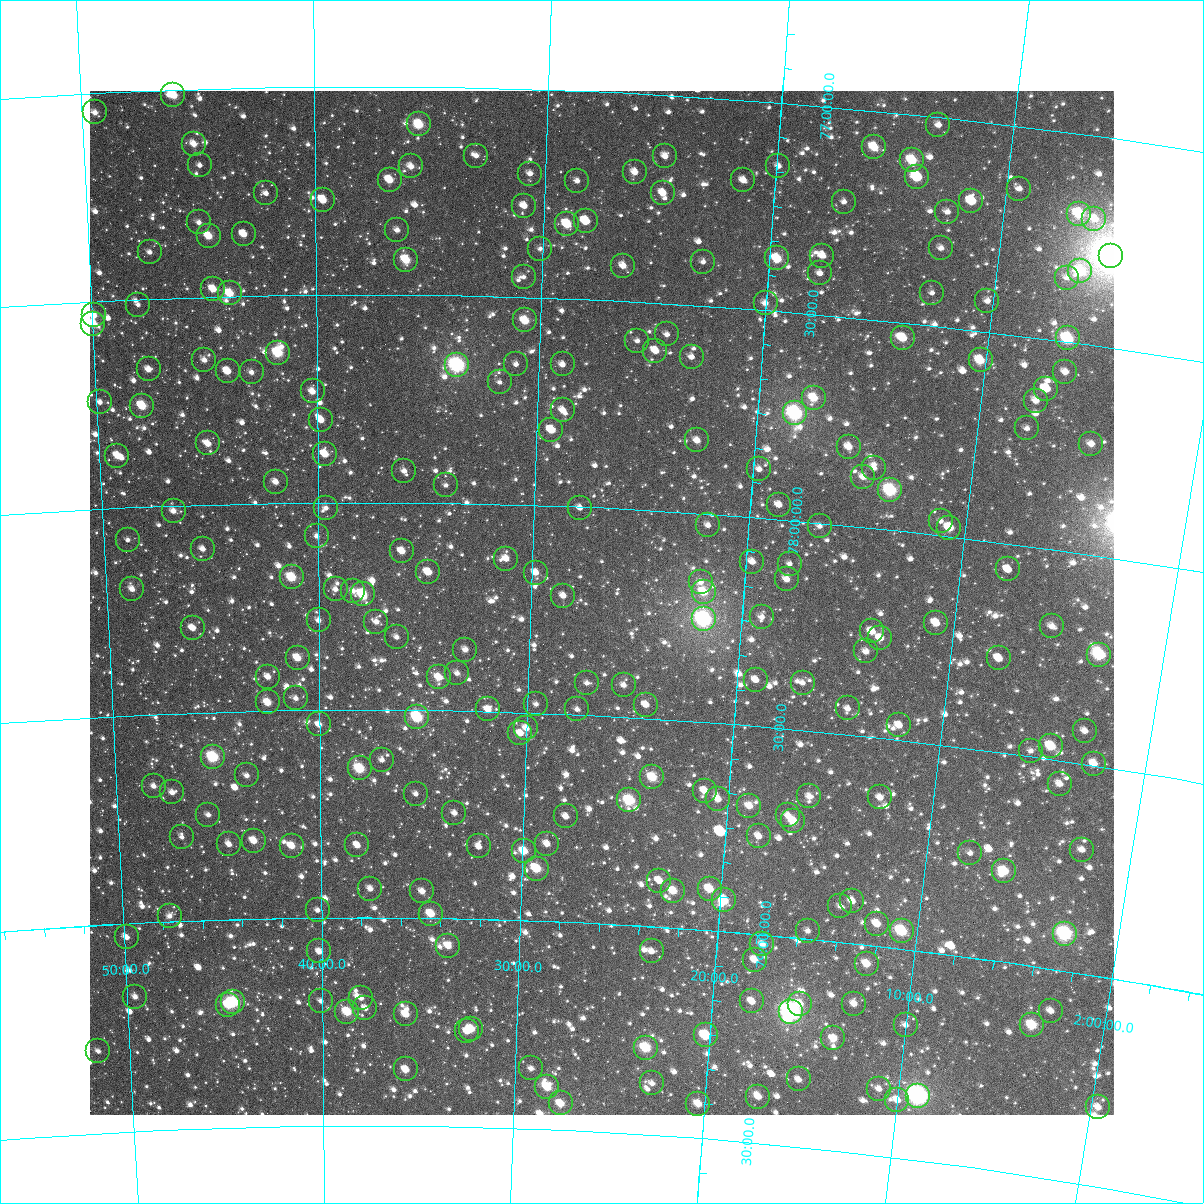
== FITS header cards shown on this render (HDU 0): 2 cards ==
NAXIS1  =                 1024
NAXIS2  =                 1024

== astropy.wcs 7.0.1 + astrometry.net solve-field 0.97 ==
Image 1024 x 1024 px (HDU 0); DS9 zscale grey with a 90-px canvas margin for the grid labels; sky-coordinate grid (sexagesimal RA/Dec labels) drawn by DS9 from the SOLVED WCS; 250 Tycho-2 reference stars matched to detected sources circled (green)
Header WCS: RA---TAN-SIP/DEC--TAN-SIP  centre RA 02:26:39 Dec +78:14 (36.66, +78.23 deg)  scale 8.66 arcsec/px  FOV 147.8' x 147.9'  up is +177 deg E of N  parity flipped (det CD > 0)
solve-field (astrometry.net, Tycho-2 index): VERIFIED the header's WCS against the Tycho-2 star catalogue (verified at 6 index scales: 11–250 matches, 0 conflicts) and refined it, rather than solving blind
Solved WCS: RA---TAN-SIP/DEC--TAN-SIP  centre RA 02:26:39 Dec +78:14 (36.66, +78.23 deg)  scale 8.66 arcsec/px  FOV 147.9' x 147.9'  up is +177 deg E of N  parity flipped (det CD > 0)
The solver's refit moves the header's centre by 0.099 arcsec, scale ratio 1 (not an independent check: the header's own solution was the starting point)
Tycho-2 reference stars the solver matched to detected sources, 250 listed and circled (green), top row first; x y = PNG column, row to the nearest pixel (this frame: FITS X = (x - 90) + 1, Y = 1024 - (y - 91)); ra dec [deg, ICRS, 3 dp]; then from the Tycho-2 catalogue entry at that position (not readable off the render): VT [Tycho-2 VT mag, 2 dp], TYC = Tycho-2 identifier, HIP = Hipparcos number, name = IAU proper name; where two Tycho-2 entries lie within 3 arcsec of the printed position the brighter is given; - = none
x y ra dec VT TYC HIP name
173 95 41.508 +77.013 9.77 4512-1246-1 - -
95 112 42.355 +77.047 11.25 4512-1098-1 - -
419 124 38.874 +77.090 9.43 4499-920-1 - -
938 125 33.303 +77.019 11.05 4499-1167-1 - -
194 144 41.306 +77.132 10.82 4512-1852-1 - -
874 147 33.968 +77.087 9.88 4499-2147-1 - -
476 156 38.253 +77.163 12.07 4499-986-1 - -
665 156 36.209 +77.147 11.82 4499-902-1 - -
912 160 33.547 +77.110 9.50 4499-2125-1 - -
200 165 41.248 +77.184 11.83 4512-1962-1 - -
411 166 38.958 +77.192 10.76 4499-474-1 - -
778 166 34.978 +77.153 11.53 4499-2103-1 - -
635 172 36.525 +77.189 10.86 4499-286-1 - -
530 174 37.661 +77.203 11.57 4499-240-1 - -
917 177 33.474 +77.149 9.67 4499-2045-1 - -
390 180 39.190 +77.224 10.58 4499-1066-1 - -
743 180 35.348 +77.193 11.44 4499-1923-1 - -
577 181 37.148 +77.216 12.36 4499-1073-1 - -
1019 189 32.362 +77.150 12.38 4499-1981-1 - -
266 193 40.535 +77.255 11.80 4512-516-1 - -
663 193 36.211 +77.235 11.03 4499-758-1 - -
323 200 39.915 +77.272 10.15 4499-836-1 - -
971 201 32.860 +77.193 10.12 4499-2050-1 - -
844 202 34.240 +77.225 11.71 4499-1943-1 - -
524 206 37.715 +77.281 11.47 4499-1070-1 - -
947 212 33.108 +77.225 12.03 4499-2008-1 - -
1079 214 31.685 +77.191 9.39 4499-1833-1 - -
1094 219 31.510 +77.198 10.70 4499-1905-1 - -
586 221 37.037 +77.313 10.78 4499-1077-1 - -
199 222 41.276 +77.321 11.41 4512-274-1 - -
567 224 37.239 +77.322 9.92 4499-880-1 - -
397 230 39.102 +77.345 11.33 4499-114-1 - -
244 234 40.788 +77.352 10.91 4512-2146-1 - -
209 236 41.175 +77.354 10.11 4512-1094-1 - -
941 248 33.133 +77.313 11.61 4499-1792-1 - -
540 249 37.526 +77.382 11.87 4499-678-1 - -
150 252 41.829 +77.388 12.09 4512-1144-1 - -
822 256 34.420 +77.359 10.91 4499-1768-1 - -
1111 256 31.281 +77.281 5.31 4499-2252-1 9727 -
777 258 34.915 +77.375 9.48 4499-2102-1 - -
406 260 39.003 +77.416 9.62 4499-62-1 - -
703 262 35.727 +77.395 12.34 4499-2160-1 - -
623 266 36.604 +77.415 10.72 4499-296-1 - -
1080 271 31.585 +77.327 9.37 4499-1489-1 - -
820 273 34.432 +77.402 11.92 4499-1634-1 - -
524 277 37.699 +77.452 11.92 4499-282-1 - -
1067 278 31.725 +77.348 12.26 4499-1806-1 - -
213 289 41.139 +77.482 10.59 4512-552-1 - -
230 293 40.959 +77.494 9.78 4512-410-1 - -
932 293 33.180 +77.422 11.72 4499-2100-1 - -
987 301 32.560 +77.427 11.33 4499-1532-1 - -
766 303 35.004 +77.484 11.30 4499-1719-1 - -
138 305 41.983 +77.514 12.36 4512-776-1 - -
94 315 42.482 +77.534 10.47 4512-2242-1 - -
525 320 37.668 +77.557 9.89 4499-630-1 - -
93 324 42.488 +77.554 10.26 4512-680-1 - -
667 334 36.077 +77.575 12.50 4499-236-1 - -
903 338 33.448 +77.538 10.30 4499-1609-1 - -
1068 338 31.626 +77.492 8.75 4499-2238-1 - -
637 341 36.404 +77.594 11.83 4499-238-1 - -
655 351 36.195 +77.616 10.94 4499-976-1 - -
278 353 40.434 +77.639 9.12 4512-932-1 12578 -
692 357 35.786 +77.625 11.77 4499-806-1 - -
204 360 41.263 +77.652 11.26 4512-111-1 - -
981 360 32.557 +77.571 9.73 4499-2021-1 10125 -
516 364 37.756 +77.663 11.83 4499-580-1 - -
563 364 37.231 +77.659 11.54 4499-96-1 - -
457 365 38.418 +77.667 7.74 4499-676-1 11906 -
149 369 41.893 +77.670 10.70 4512-592-1 - -
228 371 41.004 +77.681 11.05 4512-2454-1 - -
252 372 40.735 +77.685 11.28 4512-728-1 - -
1065 372 31.601 +77.572 12.25 4499-2123-1 - -
500 382 37.934 +77.707 12.33 4499-330-1 - -
1046 389 31.790 +77.619 10.86 4499-2085-1 - -
313 391 40.050 +77.733 10.77 4512-57-1 - -
814 398 34.378 +77.702 10.04 4499-1747-1 - -
1036 401 31.884 +77.651 10.82 4499-1741-1 - -
100 402 42.460 +77.743 11.61 4512-574-1 - -
142 406 41.984 +77.757 9.62 4512-2465-1 - -
563 410 37.211 +77.769 11.37 4499-208-1 - -
795 413 34.576 +77.743 7.81 4499-1478-1 10750 -
321 420 39.955 +77.802 11.00 4499-212-1 - -
1027 428 31.943 +77.720 12.00 4499-1749-1 - -
551 430 37.328 +77.818 10.35 4499-358-1 - -
697 440 35.662 +77.825 10.93 4499-518-1 - -
208 443 41.252 +77.854 10.47 4512-2261-1 - -
1091 444 31.202 +77.735 11.03 4499-1574-1 - -
849 447 33.931 +77.811 10.45 4499-2019-1 - -
325 454 39.914 +77.884 10.37 4499-906-1 - -
117 456 42.291 +77.874 10.36 4512-1737-1 - -
874 468 33.625 +77.856 11.27 4499-1396-1 - -
759 469 34.931 +77.884 11.88 4499-1775-1 - -
404 471 39.003 +77.925 11.96 4499-586-1 - -
863 477 33.736 +77.880 11.03 4499-1328-1 - -
276 482 40.484 +77.950 10.92 4512-1671-1 - -
446 485 38.524 +77.957 12.27 4499-308-1 - -
890 490 33.411 +77.905 8.53 4499-1722-1 10371 -
779 505 34.671 +77.965 11.57 4499-1362-1 - -
326 508 39.905 +78.014 11.94 4499-548-1 - -
580 508 36.967 +78.002 11.62 4499-72-1 - -
174 511 41.673 +78.013 11.30 4512-837-1 - -
941 521 32.796 +77.965 12.06 4499-2171-1 - -
708 525 35.471 +78.027 11.94 4499-338-1 - -
820 526 34.180 +78.008 11.94 4499-1656-1 - -
949 528 32.686 +77.979 10.30 4499-2170-1 - -
317 536 40.014 +78.081 11.29 4512-1013-1 - -
128 540 42.218 +78.077 11.92 4512-1087-1 - -
203 549 41.347 +78.107 11.61 4512-803-1 - -
402 551 39.023 +78.118 10.79 4499-661-1 - -
506 559 37.801 +78.131 11.18 4499-543-1 - -
752 562 34.928 +78.106 11.19 4499-1280-1 - -
790 564 34.492 +78.104 12.19 4499-1686-1 - -
1008 569 31.956 +78.062 11.73 4499-1671-1 - -
428 572 38.712 +78.167 10.35 4499-527-1 - -
536 573 37.451 +78.162 11.23 4499-573-1 - -
292 577 40.317 +78.180 9.40 4512-1837-1 12535 -
787 579 34.510 +78.142 11.22 4499-1577-1 - -
701 582 35.512 +78.165 12.20 4499-297-1 - -
132 589 42.194 +78.197 11.23 4512-1345-1 - -
336 589 39.801 +78.210 11.84 4499-433-1 - -
353 591 39.596 +78.214 11.73 4499-615-1 - -
704 592 35.469 +78.188 10.01 4499-793-1 - -
363 594 39.483 +78.221 9.43 4499-927-1 - -
563 596 37.118 +78.216 11.34 4499-221-1 - -
762 617 34.766 +78.238 11.59 4499-1900-1 - -
704 619 35.446 +78.254 7.55 4499-517-1 - -
319 620 40.004 +78.284 11.40 4512-1301-1 - -
376 622 39.318 +78.288 11.58 4499-253-1 - -
936 623 32.714 +78.211 10.57 4499-1371-1 - -
1052 626 31.359 +78.183 11.27 4499-1545-1 - -
193 628 41.498 +78.296 10.89 4512-1327-1 - -
872 631 33.454 +78.248 11.17 4499-1971-1 - -
397 637 39.077 +78.324 12.13 4499-423-1 - -
880 638 33.348 +78.261 10.49 4499-1407-1 - -
465 650 38.259 +78.352 11.45 4499-321-1 - -
866 651 33.498 +78.297 11.21 4499-1394-1 - -
1099 655 30.755 +78.235 8.86 4499-1726-1 - -
298 658 40.258 +78.374 10.48 4512-827-1 - -
999 658 31.929 +78.277 11.06 4499-2163-1 - -
457 673 38.351 +78.409 11.34 4499-871-1 - -
268 677 40.616 +78.418 11.20 4512-497-1 - -
439 677 38.568 +78.420 10.48 4499-591-1 - -
756 680 34.777 +78.390 11.12 4499-317-1 - -
587 683 36.795 +78.423 11.80 4499-7-1 - -
803 683 34.215 +78.387 11.45 4499-1640-1 - -
624 685 36.349 +78.424 11.60 4499-429-1 - -
296 698 40.286 +78.471 12.00 4512-1245-1 - -
268 702 40.625 +78.480 10.18 4512-421-1 - -
536 704 37.392 +78.479 12.02 4499-271-1 - -
646 705 36.071 +78.467 11.78 4499-525-1 - -
848 708 33.648 +78.438 12.27 4499-1404-1 - -
488 709 37.967 +78.495 11.21 4499-1041-1 - -
577 709 36.895 +78.487 11.79 4499-735-1 - -
417 717 38.822 +78.517 8.76 4499-113-1 12045 -
319 724 40.008 +78.535 11.02 4512-435-1 - -
899 725 33.013 +78.465 11.02 4499-1644-1 - -
526 728 37.501 +78.537 11.02 4499-171-1 - -
1085 731 30.792 +78.421 11.45 4499-1150-1 - -
520 733 37.569 +78.550 11.44 4499-269-1 - -
1051 746 31.170 +78.469 9.71 4499-1463-1 - -
1031 751 31.402 +78.488 12.06 4499-1148-1 - -
213 757 41.306 +78.608 8.64 4512-311-1 12851 -
382 760 39.245 +78.620 11.74 4499-157-1 - -
1094 764 30.626 +78.496 10.44 4499-1246-1 - -
360 768 39.519 +78.641 9.13 4499-939-1 - -
247 775 40.896 +78.655 11.41 4512-1495-1 - -
652 777 35.939 +78.641 9.60 4499-147-1 - -
1060 784 30.997 +78.556 11.03 4499-1551-1 - -
154 786 42.041 +78.673 11.48 4512-22-1 - -
705 791 35.293 +78.665 11.18 4499-67-1 - -
172 792 41.818 +78.690 11.83 4512-85-1 - -
416 794 38.828 +78.702 11.85 4499-875-1 - -
809 796 34.008 +78.658 11.16 4499-2007-1 - -
880 797 33.146 +78.643 11.33 4499-1870-1 - -
718 799 35.119 +78.683 10.91 4499-361-1 - -
629 800 36.203 +78.700 8.94 4499-489-1 11247 -
749 806 34.730 +78.693 10.67 4499-899-1 - -
454 813 38.349 +78.746 11.15 4499-669-1 - -
208 815 41.385 +78.747 12.04 4512-5-1 - -
788 815 34.247 +78.708 10.98 4499-275-1 - -
566 816 36.975 +78.746 11.61 4499-31-1 - -
793 821 34.174 +78.721 9.84 4499-969-1 - -
759 836 34.583 +78.764 11.24 4503-1727-1 - -
182 837 41.718 +78.798 12.14 4516-868-1 - -
254 841 40.831 +78.812 10.53 4516-1388-1 - -
229 844 41.138 +78.819 11.09 4516-1690-1 - -
547 844 37.192 +78.814 11.21 4503-1400-1 - -
357 845 39.548 +78.826 10.90 4503-1538-1 - -
292 846 40.364 +78.826 10.55 4516-1260-1 - -
479 846 38.037 +78.825 11.58 4503-1657-1 - -
1082 850 30.607 +78.705 11.13 4499-1720-1 - -
524 851 37.477 +78.833 10.11 4503-1262-1 - -
970 853 31.969 +78.751 12.23 4503-2069-1 - -
537 869 37.305 +78.875 9.54 4503-924-1 11577 -
1004 871 31.526 +78.783 9.60 4503-1783-1 9803 -
659 881 35.776 +78.888 10.85 4503-1428-1 - -
370 889 39.384 +78.930 11.00 4503-1196-1 - -
710 889 35.141 +78.900 9.99 4503-1006-1 - -
422 891 38.736 +78.936 10.59 4503-1384-1 - -
673 891 35.594 +78.910 10.09 4503-1515-1 - -
724 900 34.954 +78.925 9.49 4503-1490-1 - -
852 901 33.354 +78.898 12.14 4503-1837-1 - -
840 906 33.499 +78.913 12.05 4503-2189-1 - -
318 910 40.048 +78.981 11.84 4516-2013-1 - -
431 914 38.620 +78.990 9.94 4503-1745-1 - -
170 916 41.913 +78.987 11.56 4516-1792-1 - -
877 924 33.013 +78.946 10.58 4503-2015-1 - -
808 931 33.869 +78.980 11.60 4503-1755-1 - -
902 931 32.696 +78.956 9.02 4503-1939-1 - -
1065 934 30.665 +78.911 7.98 4503-1883-1 9544 -
127 937 42.464 +79.033 11.14 4516-1634-1 - -
762 944 34.424 +79.022 11.44 4503-1669-1 - -
448 946 38.393 +79.066 10.54 4503-1432-1 - -
319 951 40.031 +79.081 11.14 4516-1468-1 - -
652 951 35.816 +79.059 12.43 4503-850-1 - -
755 960 34.505 +79.061 10.81 4503-1610-1 - -
867 964 33.087 +79.044 10.10 4503-2119-1 - -
135 997 42.397 +79.177 11.15 4516-922-1 - -
361 998 39.498 +79.193 11.69 4503-704-1 - -
321 1001 40.015 +79.200 12.11 4516-1378-1 - -
752 1001 34.492 +79.161 11.40 4503-1218-1 - -
233 1002 41.143 +79.199 8.74 4516-1246-1 12805 -
800 1004 33.880 +79.157 10.75 4503-1630-1 - -
854 1004 33.193 +79.144 11.23 4503-2033-1 - -
228 1005 41.207 +79.205 9.63 4516-540-1 - -
365 1008 39.446 +79.217 11.12 4503-1639-1 - -
1051 1011 30.692 +79.099 11.13 4503-2067-1 - -
347 1012 39.677 +79.227 9.55 4503-1751-1 - -
791 1012 33.986 +79.179 7.09 4503-1558-1 10560 -
406 1014 38.921 +79.231 10.12 4503-490-1 - -
906 1025 32.506 +79.180 11.39 4503-2171-1 - -
1032 1025 30.906 +79.139 9.34 4503-1841-1 - -
471 1029 38.083 +79.264 10.22 4503-656-1 - -
467 1031 38.132 +79.271 10.46 4503-1683-1 - -
706 1035 35.054 +79.252 9.78 4503-420-1 - -
833 1038 33.408 +79.232 10.38 4503-1605-1 - -
646 1048 35.814 +79.292 9.07 4503-1066-1 - -
98 1051 42.908 +79.303 11.53 4516-498-1 - -
531 1068 37.288 +79.355 11.58 4503-700-1 - -
406 1069 38.920 +79.365 10.46 4503-1473-1 - -
799 1079 33.804 +79.339 11.17 4503-1707-1 - -
652 1083 35.705 +79.376 11.62 4503-1256-1 - -
547 1087 37.064 +79.399 9.76 4503-1496-1 - -
879 1089 32.748 +79.340 11.56 4503-2001-1 - -
918 1096 32.234 +79.346 7.05 4503-2063-1 - -
758 1097 34.305 +79.388 10.46 4503-696-1 - -
897 1100 32.497 +79.362 11.61 4503-1969-1 - -
561 1103 36.881 +79.437 10.09 4503-204-1 - -
698 1104 35.082 +79.417 10.20 4503-132-1 - -
1098 1107 29.902 +79.310 10.67 4502-1299-1 - -